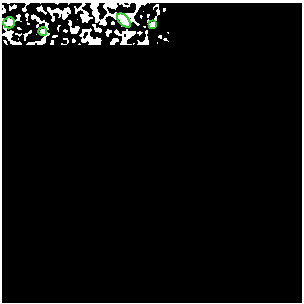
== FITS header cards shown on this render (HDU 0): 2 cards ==
NAXIS1  =                  300
NAXIS2  =                  300

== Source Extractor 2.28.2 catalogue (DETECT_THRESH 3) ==
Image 300 x 300 px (HDU 0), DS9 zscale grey, 1 PNG px = 1 image px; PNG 304 x 304 px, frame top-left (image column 1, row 300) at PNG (2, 3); each listed source drawn as its Kron ellipse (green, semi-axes under 4 px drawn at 4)
Background 0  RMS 0.35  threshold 1.05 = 3 sigma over >= 5 px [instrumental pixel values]
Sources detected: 4; all 4 listed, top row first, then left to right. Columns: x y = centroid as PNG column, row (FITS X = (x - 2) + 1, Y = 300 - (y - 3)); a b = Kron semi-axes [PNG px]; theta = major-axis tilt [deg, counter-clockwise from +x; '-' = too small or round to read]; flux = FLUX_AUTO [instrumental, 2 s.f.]
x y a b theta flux
124 20 8 5 -45 340
9 23 6 5 - 65
152 25 4 4 - 65
43 31 4 4 - 58